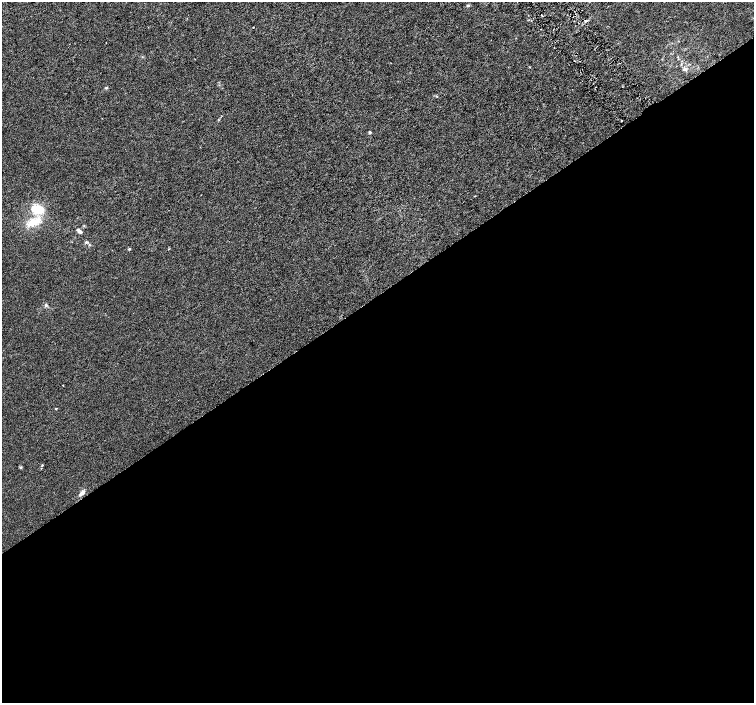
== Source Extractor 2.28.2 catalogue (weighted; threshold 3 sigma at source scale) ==
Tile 15 of 4 x 4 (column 3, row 4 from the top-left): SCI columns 3012-4514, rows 201-1601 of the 6018 x 5941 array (HDU 1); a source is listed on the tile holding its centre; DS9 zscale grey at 2 x 2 block average (1 PNG px = mean of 2 x 2 image px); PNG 756 x 705 px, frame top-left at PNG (2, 2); no overlay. Shown black and unused: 58% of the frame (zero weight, under 3 of 6 exposures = <1% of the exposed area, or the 3 px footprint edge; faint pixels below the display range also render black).
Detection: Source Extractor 2.28.2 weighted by HDU 2 'WHT'; one run over the whole footprint, this tile lists its part. Background 0.00109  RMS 0.0016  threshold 0.00665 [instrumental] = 3 sigma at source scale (4.09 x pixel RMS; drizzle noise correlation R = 1.36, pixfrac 0.8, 0.0396/0.0396 arcsec/px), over >= 5 px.
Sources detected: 20; all 20 listed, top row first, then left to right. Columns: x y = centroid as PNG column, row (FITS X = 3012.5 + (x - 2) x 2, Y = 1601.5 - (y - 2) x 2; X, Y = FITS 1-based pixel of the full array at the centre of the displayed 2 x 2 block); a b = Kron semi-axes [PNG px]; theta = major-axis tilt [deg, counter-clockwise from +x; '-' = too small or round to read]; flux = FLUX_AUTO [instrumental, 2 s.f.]
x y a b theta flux
468 5 4 3 - 0.42
542 15 2 2 - 0.44
253 27 2 2 - 0.15
106 43 2 2 - 0.11
554 47 2 2 - 0.25
575 61 2 2 - 0.15
684 69 5 3 - 0.63
106 88 3 3 - 0.31
621 120 2 2 - 0.3
370 132 4 3 - 0.4
38 209 15 8 0 5.8
33 222 16 8 23 5.3
79 231 8 3 -44 0.96
86 242 4 3 - 0.48
129 249 3 3 - 0.31
46 305 4 3 - 0.51
63 385 2 2 - 0.12
55 409 2 2 - 0.26
20 467 3 2 - 0.25
82 493 9 4 41 1.2
Diffuse or blended objects may show on this block-average render without a row.